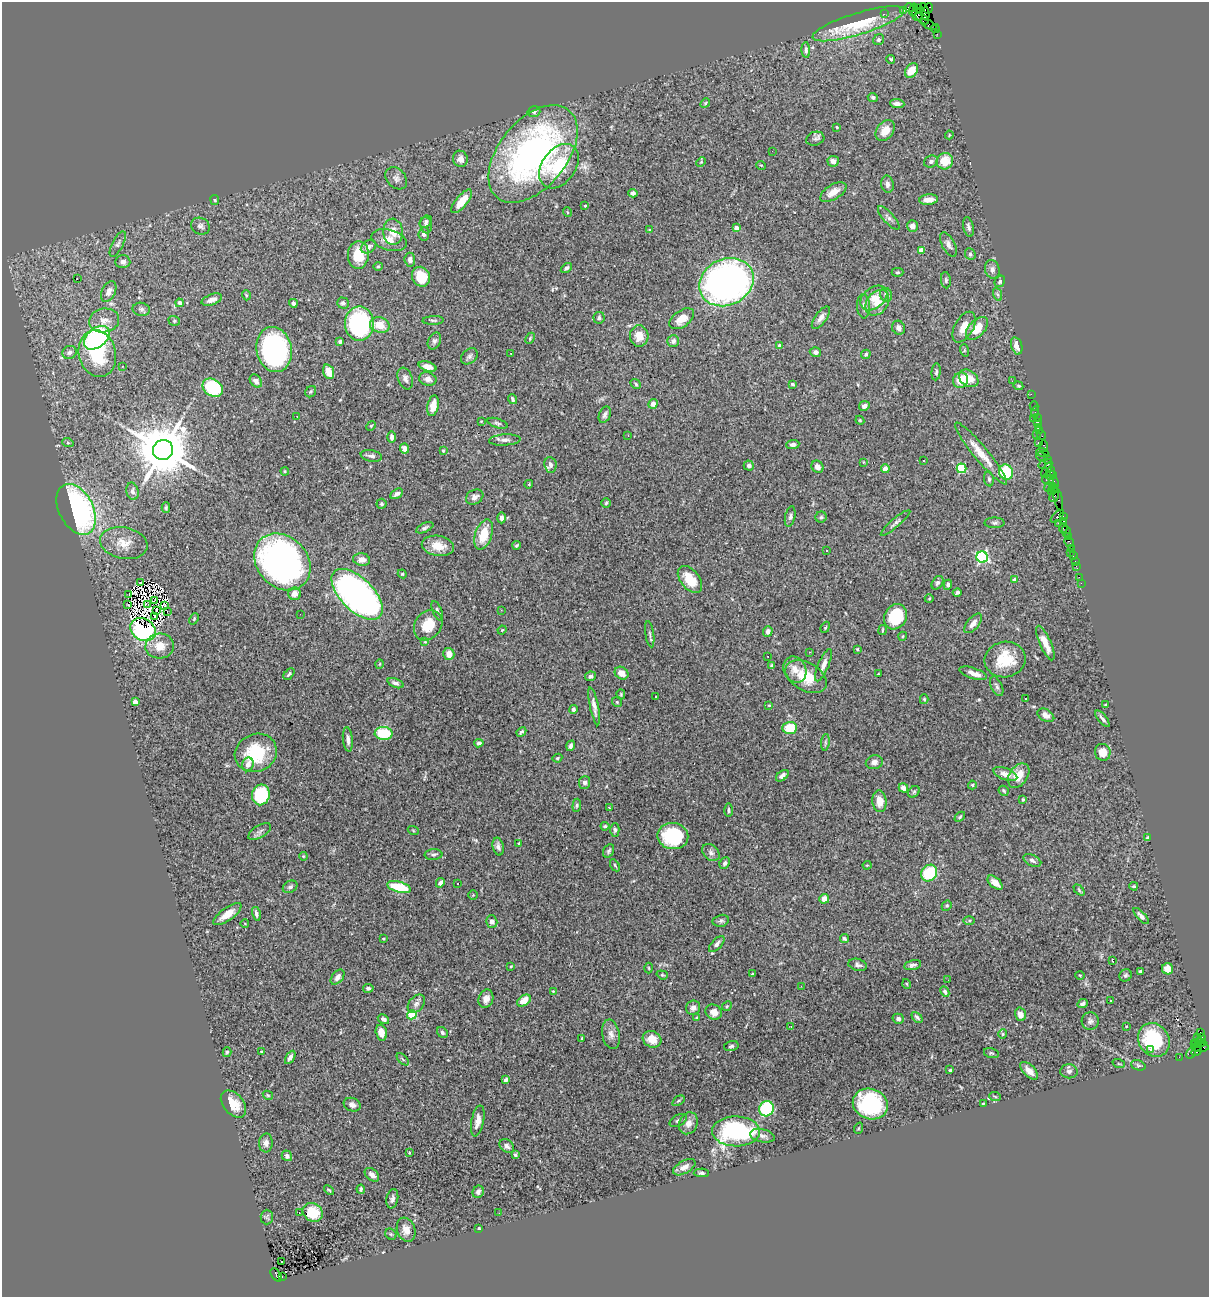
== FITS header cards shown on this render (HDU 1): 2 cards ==
NAXIS1  =                 1207
NAXIS2  =                 1295

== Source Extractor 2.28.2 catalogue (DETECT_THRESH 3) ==
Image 1207 x 1295 px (HDU 1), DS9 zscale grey, 1 PNG px = 1 image px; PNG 1211 x 1299 px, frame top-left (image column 1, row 1295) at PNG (2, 2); each listed source drawn as its Kron ellipse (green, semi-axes under 4 px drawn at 4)
Background 3.02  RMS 0.068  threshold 0.205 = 3 sigma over >= 5 px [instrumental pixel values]
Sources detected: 456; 9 with non-positive FLUX_AUTO (blend fragments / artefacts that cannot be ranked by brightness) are neither listed nor drawn; the other 447 listed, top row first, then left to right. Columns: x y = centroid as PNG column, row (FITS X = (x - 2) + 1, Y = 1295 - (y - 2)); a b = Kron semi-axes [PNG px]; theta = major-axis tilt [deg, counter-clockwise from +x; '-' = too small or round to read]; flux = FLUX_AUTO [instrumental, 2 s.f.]
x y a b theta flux
909 8 4 3 - 400
918 8 2 2 - 92
928 8 5 2 - 140
904 10 2 2 - 90
913 10 6 2 74 380
925 12 9 4 -76 630
884 14 2 2 - 65
917 14 6 6 - 1300
922 18 7 4 -38 1300
858 24 48 11 17 200
929 24 8 3 -29 320
935 28 4 2 - 190
937 34 2 2 - 49
879 40 6 5 - 11
806 50 8 4 -87 12
891 59 4 4 - 7.5
912 70 8 5 53 64
873 97 5 4 - 9.7
705 103 5 4 - 6.2
897 104 7 4 -5 20
534 112 6 5 - 9.5
837 127 4 2 - 3.1
885 131 12 8 54 54
949 135 4 4 - 4.4
815 139 9 6 16 13
772 151 2 2 - 120
533 154 57 34 51 1600
460 159 8 7 - 30
833 161 6 5 - 26
931 161 7 5 25 13
945 161 8 8 - 82
701 162 5 4 - 5.3
761 165 5 3 - 3.6
559 166 24 16 54 190
396 178 12 9 -48 22
887 184 8 6 -79 24
833 192 14 7 31 49
633 193 5 4 - 12
215 200 5 4 - 5.4
929 200 9 5 6 37
462 201 14 6 50 70
585 206 3 3 - 4.6
567 212 5 3 - 4
889 218 15 5 -49 16
426 222 7 5 41 8.7
426 225 8 6 -81 12
200 226 9 8 - 17
912 226 5 5 - 23
968 227 10 5 -78 14
736 228 4 4 - 40
649 230 3 3 - 4.6
393 232 13 10 -86 50
424 234 7 5 85 16
389 240 18 10 -16 47
118 244 14 5 63 15
948 245 13 6 -63 20
368 247 8 6 31 19
921 250 4 4 - 38
970 254 6 5 - 11
358 255 14 10 86 120
410 260 7 5 -84 15
123 262 7 6 - 16
378 266 5 4 - 5.7
566 268 6 4 37 9.8
992 269 9 7 -74 19
897 272 6 4 1 7.3
421 277 10 8 -61 100
77 279 3 2 - 6.2
946 280 8 5 -84 9
1000 281 6 5 - 10
726 282 28 23 26 1900
109 291 11 6 63 33
997 294 7 4 -70 9.3
246 295 5 3 - 4.5
886 295 7 6 - 18
874 298 15 10 38 48
212 299 11 5 21 24
179 303 4 4 - 18
293 303 4 4 - 9.1
343 303 6 5 - 9.7
877 303 14 10 53 57
864 306 12 6 -88 19
141 309 8 6 -10 13
599 318 6 5 - 9.4
821 318 13 5 54 24
682 319 14 8 35 56
104 320 15 12 9 47
433 320 10 3 2 8
174 321 6 5 - 6.7
359 324 17 14 90 520
380 325 10 7 -15 74
964 327 17 9 61 49
898 328 7 6 - 20
977 328 14 8 47 85
639 336 10 9 - 55
97 338 14 9 39 720
530 338 6 4 65 5.5
434 341 9 6 64 13
673 341 6 6 - 15
340 342 4 3 - 10
780 346 4 4 - 8
1017 346 9 5 -74 32
274 350 23 17 -78 840
964 350 6 4 -73 5.2
70 352 7 6 - 15
815 352 6 5 - 15
511 353 2 2 - 3.2
97 354 24 18 -75 230
866 354 5 4 - 9.1
469 356 9 7 41 14
122 366 3 2 - 9
427 367 9 4 -18 29
328 372 7 5 -70 57
936 372 8 4 84 9.5
405 378 11 7 -70 19
969 378 10 8 -35 69
428 379 9 6 -13 21
960 380 8 7 - 74
256 381 7 5 -50 23
1012 381 3 2 - 6.5
636 384 5 4 - 6.7
792 384 4 3 - 6.7
1018 386 5 4 - 5.9
213 388 11 8 -35 250
311 392 6 5 - 7.2
1031 394 2 2 - 66
512 399 5 3 - 9.6
653 404 5 4 - 26
433 406 10 5 77 61
864 406 5 4 - 16
1034 406 5 3 - 100
1035 412 6 2 85 160
605 415 8 5 68 15
297 416 2 2 - 2.8
1034 418 3 2 - 64
1037 418 3 2 - 270
860 420 4 4 - 4.1
481 421 4 2 - 3.1
1037 422 4 2 - 270
498 423 10 4 -19 10
371 426 5 4 - 5
1038 427 3 2 - 190
1040 431 4 3 - 180
628 435 3 2 - 2.6
1036 435 4 3 - 180
1041 435 5 3 - 310
392 437 6 4 -89 15
505 440 16 5 3 18
1038 442 3 3 - 400
68 443 6 4 -18 5.2
793 444 6 4 6 12
1044 446 5 3 - 270
404 448 5 4 - 32
163 450 10 10 - 32000
443 451 4 3 - 6
1042 452 6 2 -19 530
981 453 39 7 -50 90
371 456 11 5 -10 16
1042 457 6 3 -24 200
1047 459 4 2 - 180
923 461 3 3 - 10
863 462 4 3 - 3.3
1045 464 7 5 20 1200
550 465 8 6 -83 18
749 466 5 5 - 16
817 467 6 5 - 27
962 468 5 5 - 250
885 469 4 4 - 38
1047 470 8 3 64 1000
285 471 4 4 - 4.6
1051 471 5 3 - 250
1006 472 8 7 - 200
1051 475 6 3 4 680
989 479 7 5 -81 8.4
1048 481 6 2 -18 330
1054 482 6 3 -67 730
529 484 4 3 - 3.7
1052 486 4 3 - 610
1049 487 5 3 - 1000
1053 490 5 4 - 600
132 491 9 6 -77 19
396 494 7 4 32 14
1054 496 6 3 58 720
475 497 9 7 31 22
1058 499 12 3 -77 780
606 503 5 4 - 6.6
382 504 5 5 - 8.2
166 508 5 4 - 7
76 509 27 17 -63 1100
1057 516 8 3 44 1400
1063 516 4 2 - 250
790 517 10 5 78 12
821 517 5 5 - 7.5
501 518 5 3 - 16
1063 521 3 3 - 280
896 523 19 3 41 12
995 523 10 5 0 11
1058 523 2 2 - 110
425 528 9 4 24 10
1063 528 5 2 - 160
1066 531 6 4 -78 600
484 535 15 8 71 110
1068 537 3 2 - 220
1069 542 6 3 -58 370
124 543 24 15 -11 84
517 545 4 3 - 5.9
438 546 16 10 -10 67
1071 548 2 2 - 39
827 550 3 3 - 16
1070 552 2 2 - 45
1073 555 3 2 - 210
982 557 6 5 - 690
362 560 8 6 -8 31
1075 561 2 2 - 42
282 562 31 25 -46 1700
1076 566 4 2 - 120
402 574 4 4 - 4.5
1079 577 2 2 - 43
690 579 15 9 -52 93
1014 580 4 4 - 23
141 583 3 2 - 6.7
937 583 7 5 57 11
1081 583 2 2 - 19
948 585 5 4 - 15
957 592 4 3 - 9.3
129 594 3 2 - 1.2
295 594 6 6 - 28
357 594 32 16 -45 2100
929 599 4 3 - 4
155 601 3 2 - 0.86
148 604 3 2 - 3.5
128 605 3 2 - 3.6
165 606 3 2 - 5.1
156 610 2 2 - 3.9
501 610 3 3 - 4.1
167 611 2 2 - 1
437 611 10 4 -68 12
300 614 2 2 - 16
155 616 4 2 - 0.25
895 617 13 11 58 210
194 619 6 4 66 4.8
973 623 12 6 50 25
428 625 16 13 53 100
825 627 6 4 67 5.9
143 630 13 10 -29 430
502 630 5 3 - 3.8
882 630 5 2 - 4.3
768 631 5 4 - 17
650 634 13 3 -82 11
903 636 4 3 - 3.8
425 642 4 4 - 4.5
1045 643 19 5 -66 60
160 646 14 12 4 65
857 649 3 3 - 5.8
809 652 3 3 - 3.1
449 654 6 5 - 38
768 656 3 2 - 5.2
1005 659 20 18 9 140
380 664 5 3 - 4.2
823 665 17 5 67 29
772 666 4 3 - 9.4
795 670 13 11 -64 48
622 673 7 6 - 38
973 673 14 5 -18 29
289 674 7 4 48 8.4
878 674 3 2 - 3.1
590 676 5 4 - 11
806 677 22 14 -29 130
395 683 8 4 -22 15
997 686 10 5 -65 12
621 694 5 4 - 5
656 696 3 2 - 4.3
1025 698 3 3 - 9.7
924 699 5 4 - 5.5
135 702 4 4 - 40
617 702 5 5 - 5.9
1106 704 4 2 - 3.9
769 705 3 2 - 2.9
594 706 19 4 -79 25
573 709 4 3 - 13
1046 715 9 5 -30 23
1102 719 10 3 -50 12
790 728 7 6 - 130
521 732 5 4 - 10
384 733 9 6 -2 190
348 739 12 5 -84 21
825 742 8 4 82 8.6
479 743 5 4 - 12
571 746 5 4 - 12
1103 752 8 8 - 52
256 753 21 18 24 220
557 758 5 3 - 6
874 762 8 7 - 20
248 764 7 5 67 23
1005 774 12 6 -20 34
1019 775 13 9 54 68
782 776 7 4 39 16
585 782 6 5 - 17
972 785 4 4 - 4.5
903 788 5 4 - 30
1004 791 5 4 - 7
914 792 6 5 - 7.7
261 795 10 9 - 310
1023 799 3 3 - 5.2
879 801 11 7 -83 52
577 805 7 4 85 6.3
609 808 3 2 - 34
728 810 7 2 90 6.4
960 817 6 4 42 6.2
605 826 4 3 - 7.4
413 830 5 3 - 4.2
615 830 7 4 -89 9.5
260 832 13 6 31 18
673 836 15 13 -9 260
1148 838 4 4 - 8.3
519 843 3 2 - 3.7
498 846 9 5 -77 19
609 851 7 5 60 10
711 853 10 7 -43 17
434 855 9 5 4 11
303 856 4 4 - 4.4
1032 860 9 5 -26 16
725 863 6 5 - 10
615 865 6 3 -58 5.5
867 865 4 4 - 4.6
929 873 9 7 50 210
440 883 5 3 - 12
458 883 3 2 - 8
995 883 9 5 -41 37
1134 886 4 3 - 5.1
290 887 8 5 28 12
399 887 12 5 -15 160
1079 890 6 4 -47 5.7
473 895 5 5 - 4.5
824 899 5 4 - 38
947 906 5 4 - 6.2
227 914 17 6 36 51
256 914 7 4 -75 15
1141 916 10 4 -46 15
969 920 5 4 - 5.9
721 921 8 6 13 11
492 922 6 5 - 19
245 924 4 3 - 3.3
383 939 3 2 - 5.1
844 939 5 4 - 9.5
717 944 10 5 47 15
1113 961 4 2 - 6.1
858 965 9 6 -16 15
913 965 9 4 12 14
511 966 3 3 - 5.6
649 968 5 3 - 4.4
1168 969 6 5 - 54
1140 972 4 3 - 28
752 974 3 2 - 3.9
662 975 6 4 -19 5.8
1080 975 4 3 - 3.5
1126 975 6 5 - 8.4
338 977 8 5 51 24
948 980 2 2 - 5.6
907 984 5 3 - 3.9
801 986 2 2 - 11
368 988 5 4 - 9.3
553 991 4 3 - 3.5
945 992 5 4 - 11
486 999 9 7 74 30
524 1000 7 5 36 61
1111 1000 3 2 - 6
1083 1003 5 4 - 12
416 1004 10 7 51 19
727 1006 5 4 - 5.4
693 1008 7 7 - 19
714 1012 8 7 - 35
1020 1014 7 5 -73 29
412 1015 5 4 - 230
917 1017 6 4 -44 11
697 1018 4 3 - 6
383 1019 6 4 -30 15
898 1019 6 5 - 13
1090 1021 8 8 - 15
791 1026 2 2 - 3.5
1126 1026 3 3 - 3.2
442 1032 6 5 - 11
1201 1032 3 3 - 1600
381 1033 8 5 -75 36
611 1034 15 8 -79 29
1003 1034 4 4 - 5.2
1197 1037 2 2 - 48
1202 1037 3 2 - 110
582 1038 3 3 - 4.3
652 1039 10 8 -28 57
1154 1040 17 15 -55 270
1195 1043 3 2 - 170
1199 1043 7 4 1 480
731 1046 7 5 15 9.9
1197 1047 5 3 - 610
1200 1048 8 3 0 800
1151 1050 4 3 - 9.7
261 1051 3 2 - 3.9
1197 1051 5 4 - 970
227 1052 5 4 - 6.7
991 1053 7 5 -16 7.5
1191 1053 6 4 55 610
290 1057 7 4 59 16
1179 1057 2 2 - 58
403 1059 8 3 -45 5.9
1119 1064 6 4 -19 5.3
1138 1065 7 5 -18 7.8
950 1070 3 3 - 6.1
1029 1071 11 6 -46 31
1069 1071 8 7 - 15
506 1080 4 3 - 12
268 1095 5 4 - 4.6
995 1096 6 4 -6 4.4
678 1101 7 3 35 6.4
233 1104 16 10 -50 68
870 1104 18 15 -20 470
983 1104 3 3 - 4.9
352 1105 9 6 -20 21
766 1109 8 7 - 390
478 1121 16 6 79 35
678 1121 9 5 28 13
688 1123 11 9 64 34
859 1128 6 3 71 4.6
736 1131 24 15 -1 700
762 1136 12 6 -12 20
266 1143 9 7 87 21
507 1146 8 6 -41 15
409 1152 3 3 - 3.6
515 1155 4 3 - 7.7
287 1156 5 5 - 16
684 1167 12 6 29 28
701 1173 7 4 1 9.5
372 1175 8 5 -42 23
361 1189 4 3 - 9.9
329 1190 6 3 -44 4.9
478 1192 6 5 - 13
392 1199 10 5 79 16
299 1212 3 2 - 7
313 1212 10 9 - 120
499 1213 2 2 - 13
267 1217 7 6 - 8.2
479 1228 4 3 - 3.4
406 1230 12 9 -70 42
391 1234 6 5 - 6.1
281 1262 3 2 - 13
276 1275 7 4 -55 1500
282 1277 3 2 - 710
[9 non-positive-flux detections neither listed nor drawn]